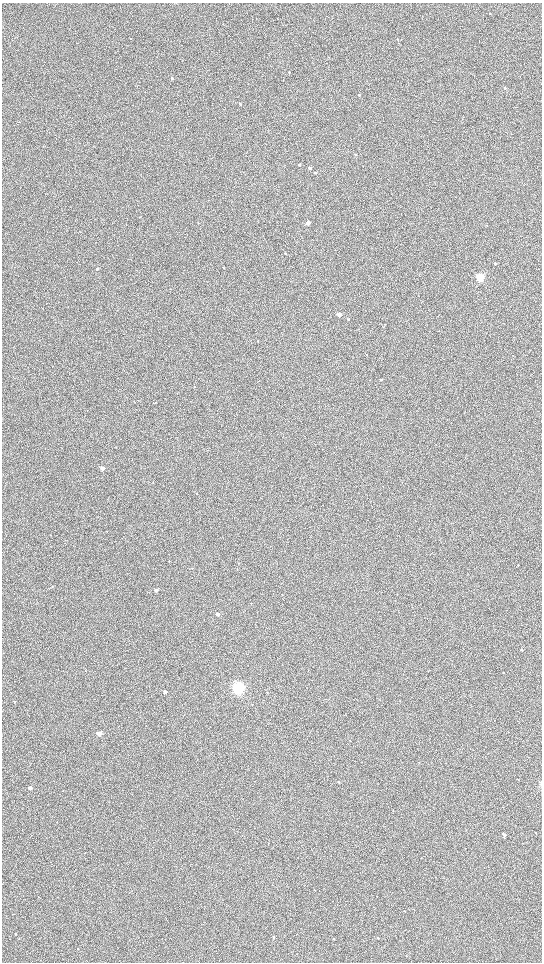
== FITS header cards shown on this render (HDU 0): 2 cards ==
NAXIS1  =                 1080 / length of data axis 1
NAXIS2  =                 1920 / length of data axis 2

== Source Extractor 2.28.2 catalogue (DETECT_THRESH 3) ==
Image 1080 x 1920 px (HDU 0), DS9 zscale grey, zoomed out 1/2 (1 PNG px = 2 x 2 image px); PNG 544 x 964 px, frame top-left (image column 1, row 1919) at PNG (2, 3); no overlay
Background 1790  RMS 310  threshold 924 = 3 sigma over >= 5 px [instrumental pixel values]
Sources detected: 48; all 48 listed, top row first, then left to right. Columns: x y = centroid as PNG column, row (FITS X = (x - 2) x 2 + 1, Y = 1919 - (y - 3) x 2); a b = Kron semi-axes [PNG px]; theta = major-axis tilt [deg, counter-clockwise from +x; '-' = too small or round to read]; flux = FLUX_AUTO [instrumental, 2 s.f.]
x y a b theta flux
176 3 2 1 - 1.5e+04
130 38 2 2 - 1.8e+04
397 39 2 2 - 2.3e+04
289 72 2 2 - 4.1e+04
172 78 2 2 - 7.4e+04
505 88 2 2 - 4.6e+04
359 95 2 2 - 5.0e+04
240 104 2 2 - 4.1e+04
355 154 2 2 - 5.6e+04
299 164 2 2 - 1.0e+05
310 168 2 2 - 1.6e+05
315 172 2 2 - 8.4e+04
140 217 2 2 - 2.1e+04
198 223 2 2 - 2.1e+04
308 223 2 2 - 3.9e+05
80 232 2 1 - 1.9e+04
285 254 2 2 - 3.1e+04
495 263 2 2 - 1.0e+05
223 268 2 2 - 2.5e+04
97 269 2 2 - 4.8e+04
480 277 4 3 - 1.9e+06
339 315 2 2 - 3.8e+05
348 319 2 2 - 3.5e+04
258 341 2 2 - 2.4e+04
381 380 2 2 - 6.9e+04
102 468 2 2 - 4.6e+05
197 494 2 2 - 2.5e+04
169 561 2 1 - 1.7e+04
518 565 2 2 - 3.1e+04
237 570 2 2 - 1.6e+04
52 586 2 1 - 1.6e+04
156 590 2 2 - 4.2e+05
282 594 2 2 - 2.0e+04
397 594 2 2 - 2.1e+04
218 614 2 2 - 3.7e+05
521 650 2 2 - 3.5e+04
503 673 3 2 - 2.5e+04
238 688 5 5 - 3.7e+06
165 692 2 2 - 1.9e+05
15 702 2 2 - 2.8e+04
99 733 3 2 - 7.0e+05
338 782 3 2 - 3.6e+04
30 788 2 2 - 1.7e+05
536 833 3 2 - 2.1e+04
504 834 3 2 - 1.1e+05
268 843 4 1 - 2.5e+04
273 937 2 2 - 4.4e+04
378 938 2 2 - 3.0e+04
At the frame edge (FLAGS 8, measured only in part): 1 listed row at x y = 176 3